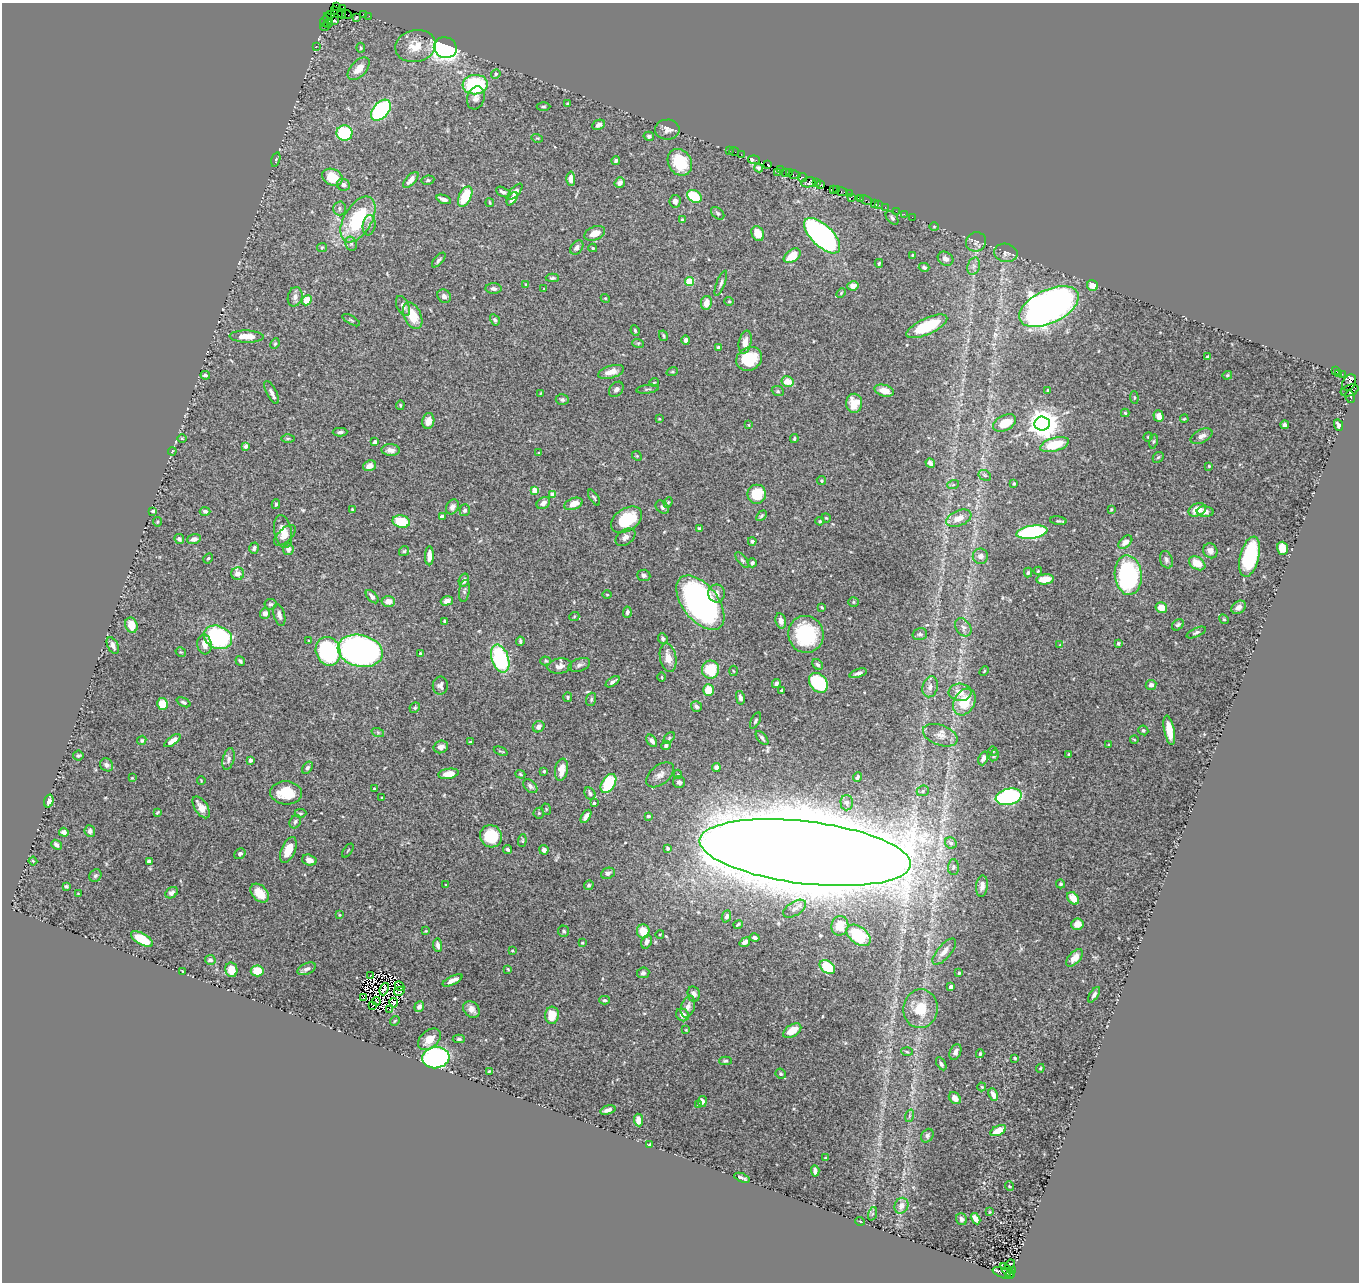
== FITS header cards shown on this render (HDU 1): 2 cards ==
NAXIS1  =                 1357
NAXIS2  =                 1280

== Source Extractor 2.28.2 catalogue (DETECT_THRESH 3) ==
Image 1357 x 1280 px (HDU 1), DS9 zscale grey, 1 PNG px = 1 image px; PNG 1361 x 1284 px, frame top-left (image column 1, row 1280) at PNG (2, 3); each listed source drawn as its Kron ellipse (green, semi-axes under 4 px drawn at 4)
Background 0.821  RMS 0.017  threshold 0.0508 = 3 sigma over >= 5 px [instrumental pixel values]
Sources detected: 488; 9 with non-positive FLUX_AUTO (blend fragments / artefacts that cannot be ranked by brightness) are neither listed nor drawn; the other 479 listed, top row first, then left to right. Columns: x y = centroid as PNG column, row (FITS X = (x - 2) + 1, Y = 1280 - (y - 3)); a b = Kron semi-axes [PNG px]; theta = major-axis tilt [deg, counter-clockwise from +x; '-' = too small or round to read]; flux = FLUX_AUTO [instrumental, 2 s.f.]
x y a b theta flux
336 7 3 2 - 63
343 9 4 3 - 100
334 11 3 2 - 190
341 13 5 3 - 190
347 14 5 2 - 26
364 14 3 2 - 68
331 15 4 3 - 47
369 16 2 2 - 12
328 18 5 2 - 57
356 18 3 2 - 0.82
335 20 4 3 - 57
324 21 6 2 70 44
328 24 4 3 - 30
325 27 5 2 - 47
316 46 2 2 - 18
416 46 20 16 11 23
361 48 5 3 - 1.2
445 48 11 10 - 330
359 69 14 7 47 12
496 74 5 4 - 1.3
475 85 12 9 6 84
476 98 12 8 71 5.5
567 104 3 2 - 0.84
543 107 7 3 0 1.4
381 110 12 7 48 150
598 125 6 4 26 4.1
667 130 12 10 0 7.1
344 133 8 7 - 92
649 136 5 4 - 2.5
537 138 6 3 -16 1.2
729 150 2 2 - 25
734 152 5 2 - 40
741 154 2 2 - 26
276 160 7 4 75 1.9
754 160 6 3 -7 57
616 161 4 4 - 2.5
680 162 14 11 -57 40
767 164 3 3 - 59
759 168 4 4 - 3.5
781 170 4 3 - 40
777 172 3 2 - 22
785 172 4 2 - 77
789 172 3 2 - 28
795 175 6 3 -9 75
332 177 10 8 -25 31
802 177 4 3 - 120
571 179 7 4 -88 5.7
411 180 10 5 48 6.6
428 180 6 4 9 1.9
809 182 7 5 12 140
817 182 3 3 - 80
620 183 5 5 - 5.4
820 184 4 3 - 66
343 185 6 6 - 4.1
836 189 3 2 - 14
833 190 3 2 - 30
503 192 7 4 -27 3.1
515 192 10 4 47 4.1
842 192 6 3 -9 62
849 194 2 2 - 41
465 196 11 6 63 36
694 196 8 5 -34 44
851 197 3 2 - 21
444 199 7 3 -21 4.7
512 199 7 4 55 7.3
860 199 3 3 - 73
866 200 6 2 -21 31
675 201 6 5 - 4.4
490 203 4 3 - 1.2
874 203 3 2 - 11
879 205 3 2 - 10
885 207 2 2 - 20
339 208 7 6 - 3
896 211 2 2 - 9.2
718 213 7 5 -41 2.3
904 214 2 2 - 11
912 217 2 2 - 13
892 218 8 5 -50 2.5
358 219 25 14 60 91
682 220 3 3 - 1.3
369 225 10 6 81 4.4
934 227 5 3 - 0.97
595 233 11 7 22 13
758 234 7 6 - 17
822 236 23 10 -44 430
976 242 10 9 - 5.1
351 244 7 5 -67 3
577 247 8 5 52 4.5
322 248 5 4 - 1.3
593 248 4 3 - 1.6
1006 253 12 9 -11 5.1
912 255 3 3 - 0.98
792 256 9 6 36 28
946 259 8 6 -31 5.8
439 260 9 4 49 2.5
879 263 4 3 - 1.5
974 266 9 6 73 4.4
924 267 5 4 - 3.1
552 278 7 4 -3 1.9
690 282 4 4 - 42
721 283 13 3 68 2.7
526 285 4 4 - 1.1
1093 285 6 5 - 11
853 286 5 4 - 9.3
494 289 8 5 -2 3.4
544 289 3 3 - 1.2
841 293 5 3 - 1.1
444 296 7 6 - 3.8
295 297 10 7 76 4.9
605 298 5 3 - 0.97
307 300 5 4 - 18
729 301 4 4 - 1.3
706 303 7 5 80 10
403 306 10 6 -66 5.1
1049 307 32 16 26 900
413 316 14 8 -65 26
351 320 10 3 -29 1.6
495 320 6 4 -60 2.3
927 326 22 8 25 59
635 330 5 3 - 1.6
247 336 17 6 -1 15
663 336 5 3 - 1.9
686 340 5 4 - 3.4
745 342 12 6 78 8
638 343 6 4 -16 1.5
275 344 5 4 - 1.7
719 347 3 3 - 2.7
1207 357 3 3 - 2.2
749 359 13 11 29 38
1336 371 3 2 - 7.4
611 372 13 6 16 10
672 372 6 4 18 1.4
1339 374 3 2 - 57
1342 374 3 2 - 12
205 375 4 3 - 2
1227 375 5 4 - 1.4
654 382 5 3 - 0.79
788 382 6 5 - 17
1349 383 9 6 58 670
616 389 8 6 49 3.5
648 389 11 2 7 1.6
1048 390 3 2 - 1.1
1350 390 9 5 19 180
778 391 6 4 -22 1.7
884 391 10 5 -15 11
271 392 12 5 -63 4.9
541 393 3 2 - 0.77
1134 397 6 4 -85 1.4
1350 397 6 4 -80 110
562 400 6 5 - 2.5
854 403 9 8 - 18
400 405 5 3 - 1.4
1125 413 4 4 - 1.4
1159 416 6 5 - 8.4
659 419 3 3 - 0.85
1184 419 4 3 - 0.96
428 421 8 6 79 9.1
1005 423 12 7 28 25
1042 424 7 7 - 1700
749 425 4 2 - 0.72
1285 425 4 4 - 3.7
1338 425 6 3 -67 3.5
340 432 7 3 1 2.5
1201 436 12 6 26 6.2
1148 437 4 4 - 1.3
182 438 4 3 - 0.98
288 439 6 4 1 1.5
794 439 4 3 - 1.8
1153 441 7 3 81 1.4
375 442 4 3 - 2.9
1055 445 15 6 16 34
246 446 4 3 - 4.2
391 450 9 6 -3 6.4
172 451 4 2 - 0.74
539 453 3 2 - 0.71
637 456 5 4 - 1.3
1158 457 6 4 44 1.6
930 463 5 4 - 3.3
369 466 6 5 - 6.6
1209 466 3 2 - 1
985 475 7 5 -30 2.1
821 481 5 4 - 1.5
1014 483 3 3 - 1.5
953 485 6 4 19 1.4
535 490 4 4 - 19
553 494 4 4 - 13
757 494 9 9 - 39
594 497 9 4 -57 1.9
668 502 5 4 - 1.5
543 503 7 5 37 5.9
276 504 5 4 - 1.7
573 504 9 5 21 14
452 507 8 6 62 3.9
662 507 7 5 -45 3.8
352 509 4 4 - 1.4
1111 509 3 2 - 1.3
465 510 6 5 - 2.5
1197 510 9 6 21 18
153 511 4 3 - 2.4
205 511 5 4 - 2.7
1205 512 8 5 -5 5
761 516 6 3 48 1.6
442 517 4 3 - 3.9
826 518 5 4 - 1.1
959 518 13 7 22 11
626 520 17 11 32 52
401 521 9 6 -13 37
820 521 4 3 - 1.6
1058 521 8 4 -6 1.8
157 522 5 4 - 1.4
699 529 4 3 - 2.7
283 531 17 8 -79 12
1032 532 16 6 8 180
285 535 13 6 43 7.2
625 537 11 7 36 6.2
179 539 5 4 - 2.7
194 539 7 4 17 5.6
752 541 4 4 - 3
1125 542 8 5 41 6.3
254 548 6 5 - 2.8
1282 548 6 5 - 18
288 549 6 5 - 5.2
404 551 5 5 - 1.7
1210 551 8 7 - 6.4
429 556 9 4 89 10
980 556 8 7 - 5.1
1250 557 20 9 76 96
208 558 5 4 - 1.5
742 560 10 4 -51 2.6
1166 560 9 6 -70 3.5
752 563 4 4 - 3
1197 563 9 6 -33 16
1038 571 4 3 - 1.2
1028 572 5 4 - 1.9
238 574 6 6 - 8.1
644 575 6 5 - 3
1128 575 20 13 -84 170
1045 579 8 5 6 17
464 580 7 5 73 3.2
464 591 11 5 81 2.8
716 593 9 8 - 6.9
607 595 4 3 - 1
372 597 8 4 -47 4.5
447 601 6 4 18 7.6
388 602 7 5 3 10
853 602 5 4 - 1.5
700 603 31 17 -52 380
270 604 6 5 - 2.5
822 607 4 2 - 1.4
1239 607 8 6 37 5.6
1161 608 6 5 - 13
627 612 5 4 - 3.1
265 613 5 5 - 6.3
279 615 11 5 -74 4.4
574 617 5 3 - 0.99
1224 619 5 4 - 1.3
445 621 3 3 - 1.8
781 621 8 5 -80 6.1
131 625 8 6 -74 12
1178 625 7 5 39 2.4
963 627 10 7 -55 4.6
1196 632 10 4 24 2.5
806 634 18 17 - 77
920 634 7 6 - 2.6
218 637 14 11 -22 160
663 639 5 4 - 2.8
309 640 4 2 - 0.91
520 641 4 3 - 2.1
1118 643 3 3 - 1.5
204 644 10 7 -82 8.5
113 645 9 5 -62 4.2
1060 645 3 2 - 0.75
328 651 14 12 -69 140
360 651 23 16 -13 620
181 652 5 3 - 1.1
421 654 3 3 - 2.5
668 658 14 8 -79 12
500 659 14 8 -72 110
240 661 5 3 - 1.9
546 661 5 4 - 1.4
579 665 11 6 20 3.9
818 665 6 4 -44 2.7
560 666 12 7 8 6.8
710 669 9 8 - 33
733 671 5 3 - 1
984 671 5 3 - 1.1
858 673 9 3 20 3.5
662 677 4 3 - 0.86
613 682 8 3 35 3.4
818 683 11 8 -49 75
776 684 4 4 - 3.4
440 685 9 7 89 3.9
1151 685 5 5 - 4.5
930 687 11 7 75 6
708 690 6 5 - 16
782 690 3 3 - 2.1
960 692 11 8 -3 13
568 697 4 4 - 1.7
740 698 7 4 -78 4.3
591 699 7 5 71 1.9
183 702 7 4 -25 2.1
964 702 14 10 62 36
162 704 6 5 - 20
696 706 6 5 - 3.3
415 708 5 4 - 1.7
755 721 9 4 64 2.3
539 727 6 5 - 5.6
1143 730 5 4 - 2.1
1169 730 15 5 -79 19
378 733 6 4 -20 1.6
940 735 18 10 -20 11
669 738 7 4 46 1.6
762 738 8 4 -52 3
1134 739 4 2 - 0.88
142 740 5 4 - 1.7
172 741 9 4 35 8.5
652 741 7 4 -53 4.3
470 742 4 3 - 1.4
1109 745 4 2 - 1
666 746 4 4 - 2.9
441 747 7 6 - 5.1
501 751 7 2 -22 1
993 751 5 4 - 1.4
1069 754 3 3 - 1.3
78 756 5 5 - 1.9
994 756 6 4 61 1.6
983 758 7 4 69 4.9
229 759 11 5 75 3.9
250 760 4 3 - 3.8
106 765 7 6 - 3.4
716 767 4 4 - 4.3
307 768 7 4 55 3
561 770 11 6 81 12
544 771 3 3 - 1.4
448 774 10 5 8 14
520 774 5 4 - 1.6
678 774 5 4 - 1.4
660 775 16 9 39 7.9
857 777 5 3 - 1.9
132 778 3 2 - 0.81
201 780 4 3 - 0.87
679 782 6 6 - 3.3
608 783 10 6 57 51
530 786 8 5 -45 3.9
374 789 3 3 - 1.2
923 791 6 5 - 2.1
286 793 16 11 -4 29
590 793 6 5 - 2.6
1009 797 13 8 12 150
382 798 3 3 - 1.4
49 801 7 4 73 6.4
594 803 3 3 - 2
847 803 7 6 - 3.3
201 807 12 6 -57 11
546 809 6 3 -73 1.3
157 812 4 2 - 1.2
300 813 6 4 0 1.6
539 813 5 5 - 1.8
586 816 7 4 57 6.4
648 816 4 3 - 2.7
295 822 7 5 60 2.4
90 831 6 5 - 3.5
64 832 5 4 - 2.9
491 836 11 11 - 46
522 841 6 4 85 1.5
951 843 6 5 - 2.7
56 845 5 4 - 3.8
668 848 4 4 - 2
507 849 4 3 - 2.6
288 850 14 7 67 17
544 850 5 4 - 4.4
348 851 8 2 55 0.84
805 852 106 31 -7 23000
240 854 6 5 - 3
309 860 7 5 -17 6.2
33 861 4 3 - 1.1
149 861 4 4 - 4.2
953 867 8 5 88 2.4
608 873 7 5 23 3.8
95 876 7 5 47 2.5
1060 884 4 4 - 1.8
446 885 3 2 - 1.3
589 885 5 4 - 2.2
982 886 10 6 84 6.3
66 887 4 3 - 1.6
78 893 3 2 - 0.7
172 893 7 5 38 3.3
260 893 11 7 -46 19
1073 898 7 5 -48 13
795 909 12 7 32 6.1
339 915 3 2 - 0.85
726 916 6 4 68 3.1
738 924 5 2 - 1.5
1077 924 6 5 - 7.3
840 926 10 8 80 13
426 931 3 3 - 0.98
564 931 5 5 - 2.3
643 931 7 6 - 20
660 934 4 3 - 0.86
858 935 14 8 -37 41
755 938 4 3 - 3.3
142 939 12 5 -30 33
647 942 7 5 68 4.4
745 942 6 4 37 4.5
582 943 3 3 - 0.96
438 945 6 4 -84 4.6
512 951 4 3 - 1.2
944 951 16 7 49 8.2
1074 958 10 5 46 8.9
210 960 5 5 - 3.9
827 967 9 6 -38 48
307 969 10 5 24 3.8
508 969 3 3 - 1
231 970 7 6 - 14
257 971 6 5 - 20
182 972 3 2 - 0.99
643 973 6 5 - 3.1
959 973 3 3 - 1.6
371 975 2 2 - 1
452 980 11 4 25 7.4
400 986 5 2 - 0.23
951 987 4 3 - 4.2
384 989 6 2 70 3
399 991 5 2 - 0.95
694 994 8 6 -79 4
1094 995 9 4 58 3.2
363 998 2 2 - 0.53
605 1000 5 4 - 2.1
377 1001 4 2 - 1
394 1003 4 2 - 1.5
373 1006 3 2 - 1.7
419 1007 5 4 - 4.1
688 1007 11 6 72 5
389 1009 3 3 - 61
471 1009 9 7 -48 7
920 1009 19 17 83 29
552 1015 9 7 85 20
682 1015 7 6 - 7.5
395 1021 5 4 - 1.3
686 1030 3 2 - 0.88
792 1031 10 6 33 18
429 1039 13 8 42 14
459 1039 6 4 0 1.9
907 1052 6 4 -3 1.5
955 1052 8 5 65 4.9
980 1054 4 3 - 1.6
436 1058 14 10 6 200
1015 1058 3 3 - 1.2
725 1061 6 4 2 2
941 1064 7 4 -58 2.6
1040 1068 4 3 - 1.2
489 1071 3 2 - 1.1
781 1074 5 4 - 2
982 1087 4 4 - 1.1
993 1094 6 4 -64 8.2
955 1098 7 5 -45 9.8
702 1101 5 4 - 4
698 1104 3 3 - 1.5
608 1110 8 4 17 4.2
909 1116 6 4 71 1.8
638 1120 6 4 -83 8.4
998 1131 8 4 25 15
927 1136 7 5 58 2.5
650 1144 4 3 - 1.3
825 1158 3 2 - 1.2
815 1171 6 3 -85 3.8
742 1178 8 2 -22 2.6
1009 1186 5 3 - 0.98
901 1206 8 6 64 7.3
989 1212 3 2 - 0.87
872 1214 7 4 71 1.9
962 1219 6 5 - 3.5
975 1219 6 4 -60 8.5
860 1221 5 3 - 0.79
1010 1264 5 2 - 0.84
1007 1270 9 3 -46 60
1013 1270 3 3 - 110
1002 1273 9 5 -22 430
1010 1275 4 3 - 210
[9 non-positive-flux detections neither listed nor drawn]